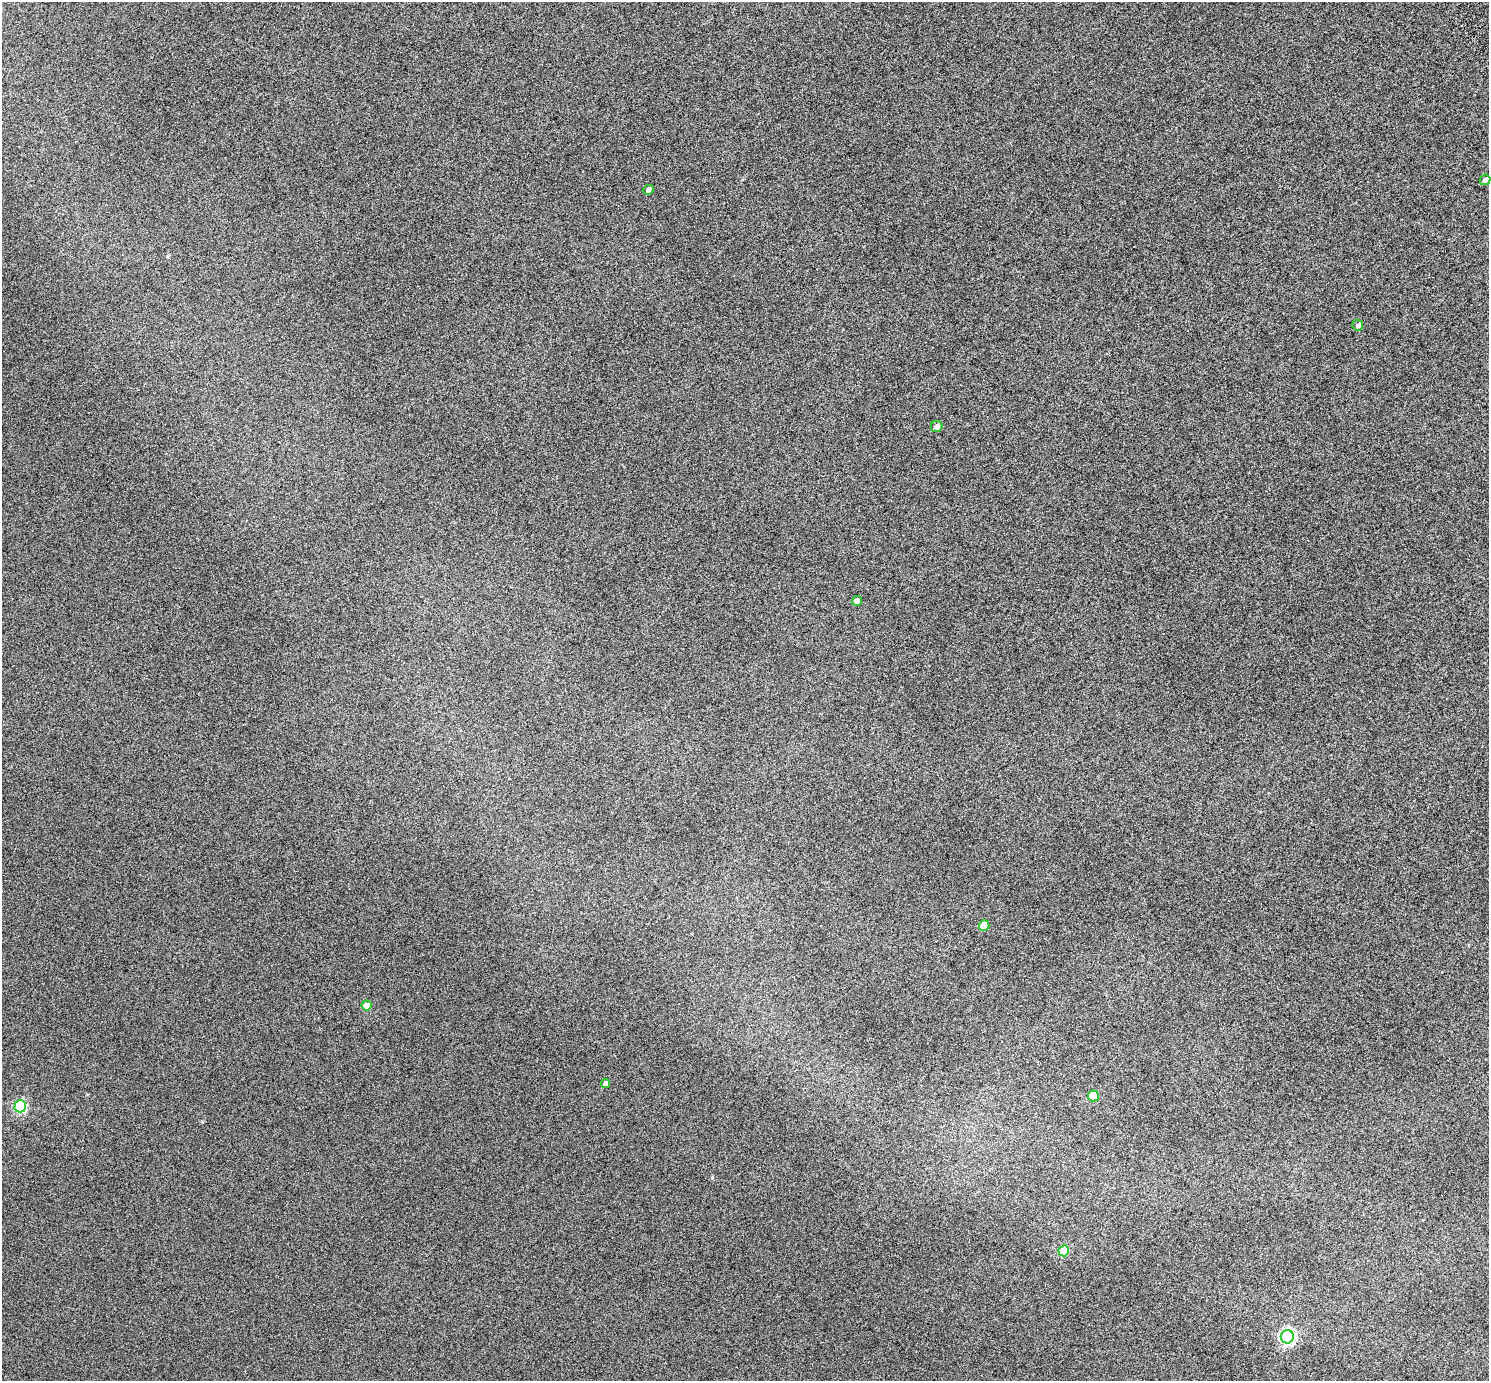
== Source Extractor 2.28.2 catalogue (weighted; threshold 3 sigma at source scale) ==
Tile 10 of 4 x 4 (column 2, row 3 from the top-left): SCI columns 1551-3037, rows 1594-2972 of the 6078 x 6006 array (HDU 1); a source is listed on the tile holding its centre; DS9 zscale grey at full resolution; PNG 1491 x 1383 px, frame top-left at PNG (2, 2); each listed source drawn as its Kron ellipse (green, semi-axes under 4 px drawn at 4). Nothing masked; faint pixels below the display range render black.
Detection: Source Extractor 2.28.2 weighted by HDU 2 'WHT'; one run over the whole footprint, this tile lists its part. Background 8.45e-05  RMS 0.003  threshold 0.0121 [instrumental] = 3 sigma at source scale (4.09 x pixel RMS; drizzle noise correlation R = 1.36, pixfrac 0.8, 0.0396/0.0396 arcsec/px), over >= 5 px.
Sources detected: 12; all 12 listed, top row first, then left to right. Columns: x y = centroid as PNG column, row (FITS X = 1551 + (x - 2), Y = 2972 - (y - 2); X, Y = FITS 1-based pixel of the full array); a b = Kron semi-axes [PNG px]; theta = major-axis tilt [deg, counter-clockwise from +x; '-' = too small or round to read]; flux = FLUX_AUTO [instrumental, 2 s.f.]
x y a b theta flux
1485 180 5 5 - 0.7
648 190 5 5 - 0.75
1358 325 5 5 - 0.56
937 427 6 5 - 1.2
857 601 5 5 - 1
984 925 5 5 - 5.6
367 1005 5 5 - 2.3
605 1083 5 4 - 1.1
1093 1096 5 5 - 8.7
20 1106 6 6 - 30
1064 1251 5 5 - 8.2
1287 1337 6 6 - 64